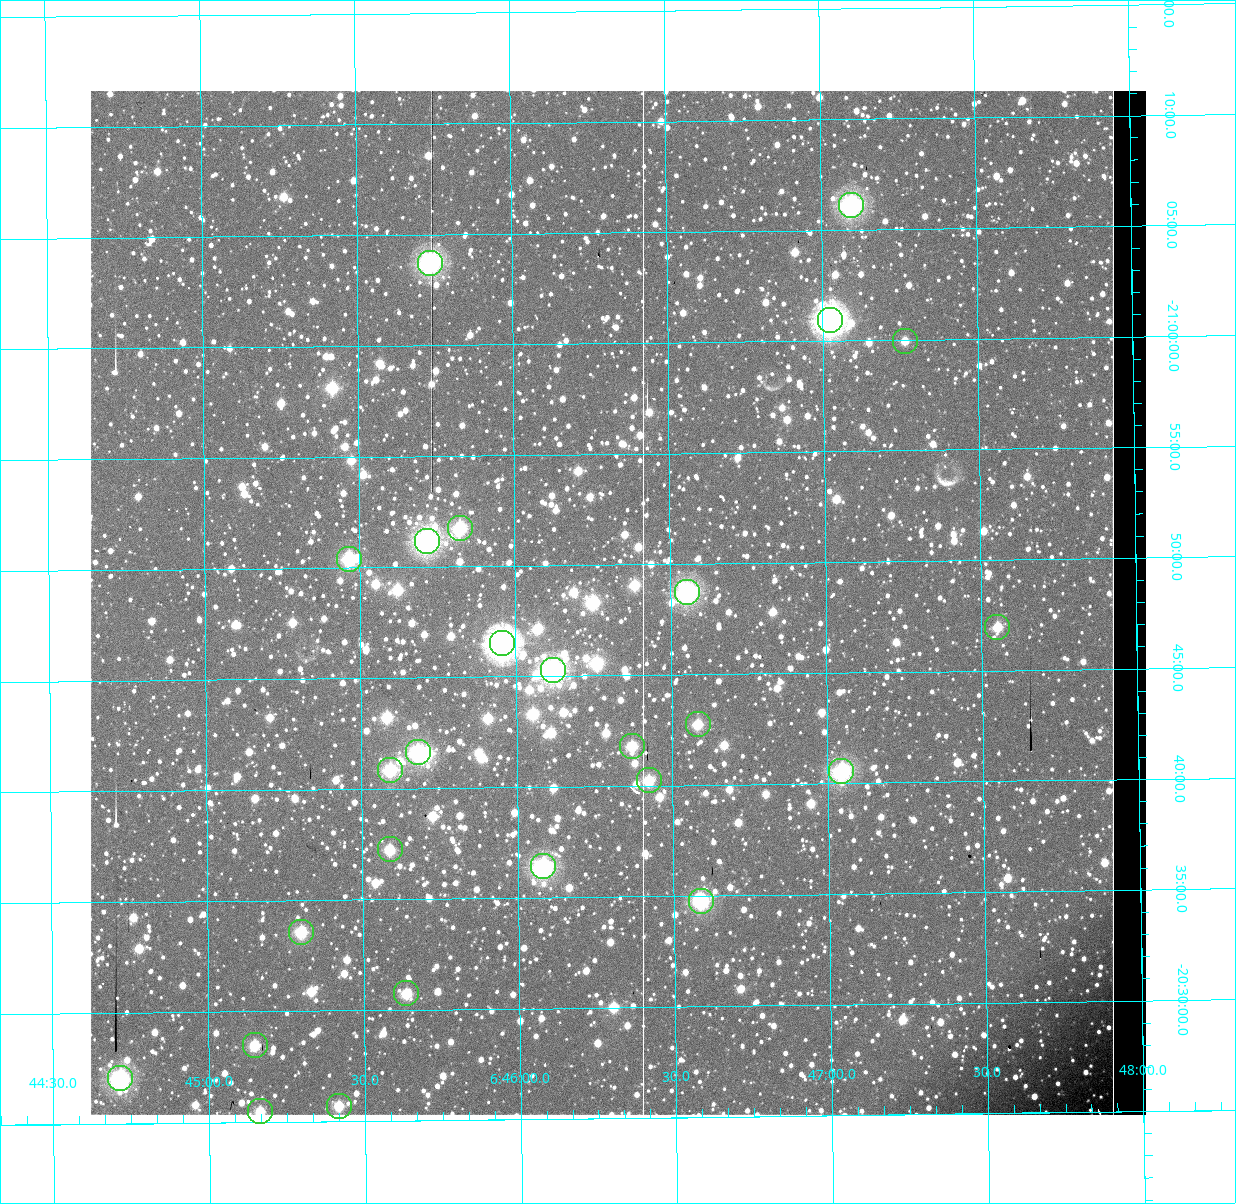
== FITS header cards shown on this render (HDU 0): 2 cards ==
NAXIS1  =                 1056 / Axis length
NAXIS2  =                 1024 / Axis length

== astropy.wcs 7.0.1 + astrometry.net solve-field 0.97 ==
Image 1056 x 1024 px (HDU 0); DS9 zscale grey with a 90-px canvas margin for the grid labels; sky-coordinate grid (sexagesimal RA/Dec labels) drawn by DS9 from the SOLVED WCS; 26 Tycho-2 reference stars matched to detected sources circled (green)
Header WCS: none
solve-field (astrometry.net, Tycho-2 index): SOLVED blind (the file carries no WCS)
Solved WCS: RA---TAN-SIP/DEC--TAN-SIP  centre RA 06:46:20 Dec -20:48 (101.58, -20.80 deg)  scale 2.71 arcsec/px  FOV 47.7' x 46.3'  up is +179 deg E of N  parity normal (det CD < 0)
(file carries no celestial WCS; the grid is the blind solution)
Tycho-2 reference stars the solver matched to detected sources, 26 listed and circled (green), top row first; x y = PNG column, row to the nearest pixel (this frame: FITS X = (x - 91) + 1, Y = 1024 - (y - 91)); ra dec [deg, ICRS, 3 dp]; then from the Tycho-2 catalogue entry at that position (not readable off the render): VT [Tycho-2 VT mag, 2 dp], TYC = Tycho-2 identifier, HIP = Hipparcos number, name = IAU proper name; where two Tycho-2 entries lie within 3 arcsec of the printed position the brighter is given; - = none
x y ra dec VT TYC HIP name
852 205 101.774 -21.102 7.91 5961-1426-1 - -
431 263 101.434 -21.062 7.97 5961-2270-1 - -
831 320 101.756 -21.015 6.03 5961-3333-1 32504 -
906 341 101.816 -20.999 10.13 5961-1866-1 - -
461 528 101.456 -20.862 8.27 5961-1358-1 - -
428 541 101.429 -20.853 7.54 5961-362-1 32393 -
350 559 101.367 -20.840 8.23 5961-2850-1 - -
688 592 101.639 -20.812 7.87 5961-2866-1 32467 -
998 627 101.888 -20.783 9.38 5961-2236-1 - -
503 643 101.489 -20.775 7.05 5961-3331-1 32406 -
554 670 101.530 -20.754 7.32 5961-3329-1 32426 -
699 724 101.646 -20.712 9.35 5961-3181-1 - -
633 746 101.593 -20.697 9.72 5961-3011-1 - -
419 752 101.420 -20.694 7.79 5961-3346-1 - -
391 770 101.398 -20.681 8.35 5961-3326-1 32390 -
842 771 101.761 -20.676 8.31 5961-3335-1 - -
650 780 101.606 -20.671 9.14 5961-2202-1 - -
391 849 101.397 -20.621 9.06 5957-285-1 - -
544 866 101.520 -20.607 7.91 5957-811-1 32422 -
702 901 101.647 -20.579 8.94 5957-19-1 - -
302 932 101.325 -20.560 9.46 5957-1381-1 - -
407 993 101.409 -20.513 9.32 5957-695-1 - -
256 1045 101.287 -20.475 9.34 5957-657-1 - -
121 1078 101.179 -20.451 8.29 5957-1531-1 - -
340 1106 101.354 -20.428 9.33 5957-815-1 - -
261 1111 101.291 -20.425 10.44 5957-367-1 - -